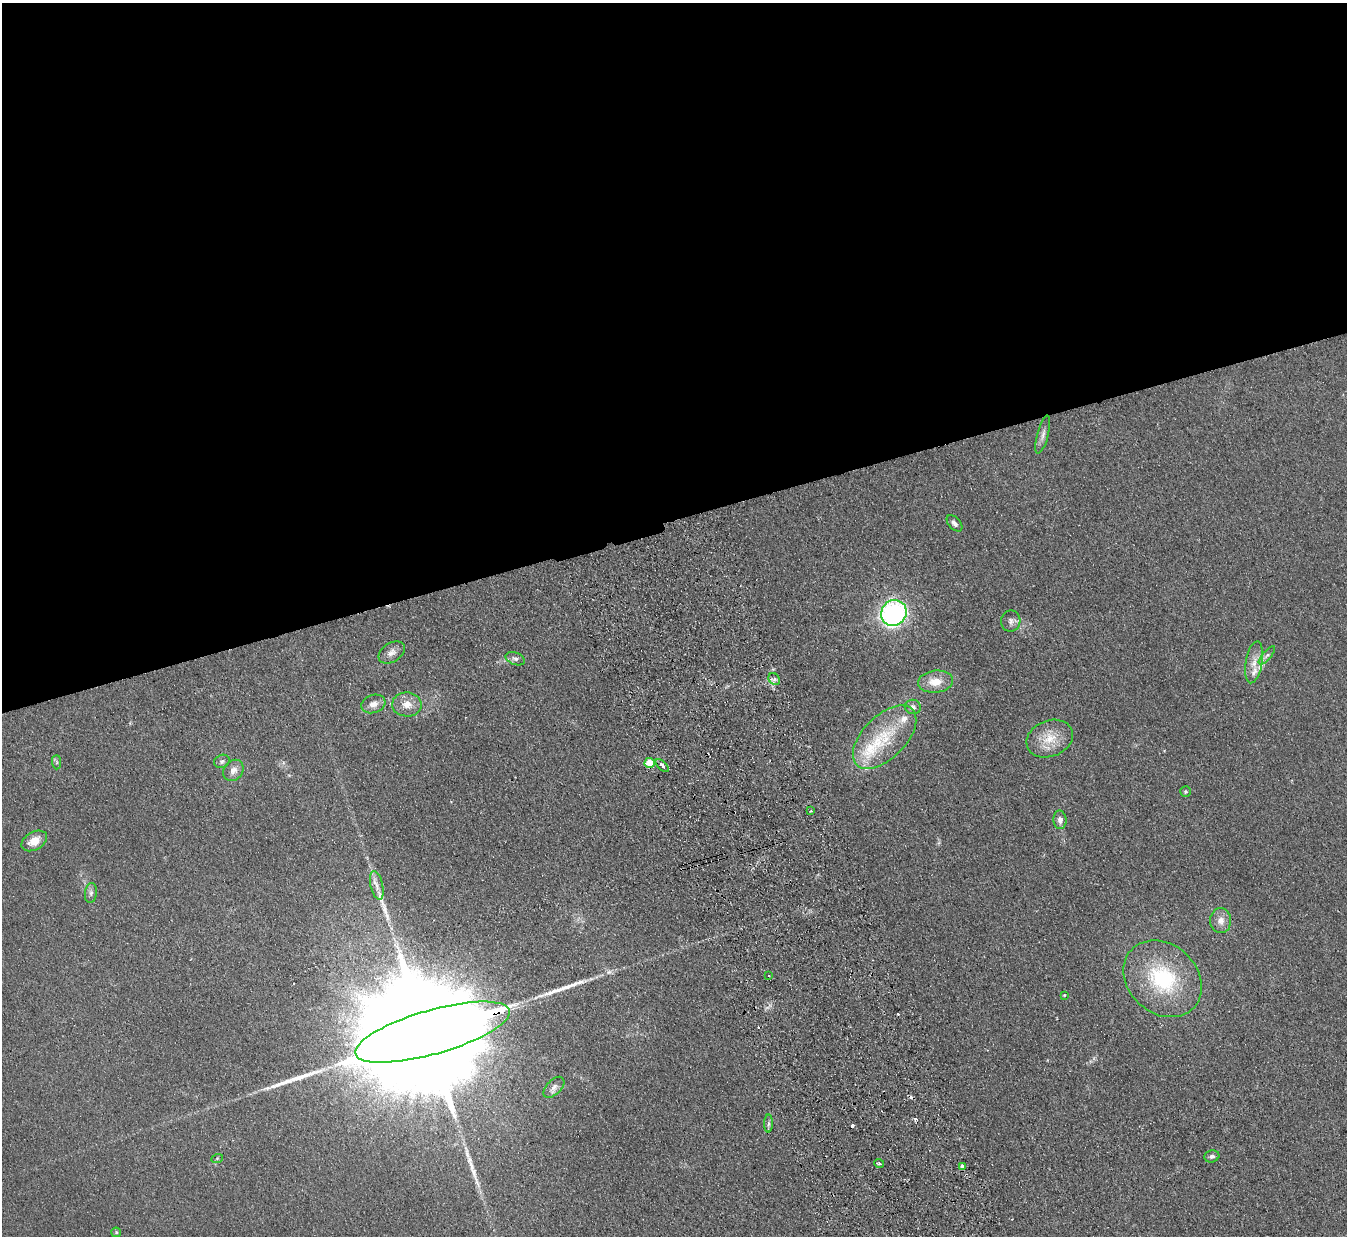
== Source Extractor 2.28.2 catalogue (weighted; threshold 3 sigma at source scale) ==
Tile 2 of 4 x 4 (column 2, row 1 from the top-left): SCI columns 1402-2746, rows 3876-5109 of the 5492 x 5407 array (HDU 1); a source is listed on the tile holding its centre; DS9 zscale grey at full resolution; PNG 1349 x 1238 px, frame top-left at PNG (2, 3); each listed source drawn as its Kron ellipse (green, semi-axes under 4 px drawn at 4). Shown black and unused: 42% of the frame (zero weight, under 2 of 3 exposures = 3% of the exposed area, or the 3 px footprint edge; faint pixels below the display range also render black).
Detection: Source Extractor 2.28.2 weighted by HDU 2 'WHT'; one run over the whole footprint, this tile lists its part. Background 0.101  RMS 0.011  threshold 0.0517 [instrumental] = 3 sigma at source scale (4.5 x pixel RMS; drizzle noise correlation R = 1.50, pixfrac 1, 0.05/0.05 arcsec/px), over >= 5 px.
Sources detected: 52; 1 inside a brighter object's white glare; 5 cosmic-ray / hot-pixel residue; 5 long thin detections or spike segments (spike, bleed or trail) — neither listed nor drawn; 3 inside a brighter listed object's ellipse — not listed separately; the other 38 listed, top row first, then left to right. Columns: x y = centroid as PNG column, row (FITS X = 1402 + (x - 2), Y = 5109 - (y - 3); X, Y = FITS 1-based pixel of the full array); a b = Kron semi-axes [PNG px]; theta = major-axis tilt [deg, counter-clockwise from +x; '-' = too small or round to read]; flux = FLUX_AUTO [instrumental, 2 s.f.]
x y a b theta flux
1043 435 19 5 75 5.8
954 523 10 5 -48 4
894 613 13 12 - 270
1011 621 10 9 - 4.9
392 652 14 9 33 7.2
1267 655 11 4 50 3
515 659 10 6 -20 3.5
1254 662 21 8 81 12
774 679 6 5 - 2.8
935 682 17 11 6 17
373 704 12 9 19 8.1
407 704 15 12 -1 13
913 707 8 7 - 4.9
885 737 39 21 45 59
1050 739 24 18 21 25
222 761 8 6 26 2.8
57 762 7 4 -89 1.9
650 763 5 5 - 42
662 765 8 4 -42 8
233 770 11 9 49 7.5
1185 791 5 5 - 1.7
811 811 3 3 - 1.6
1060 820 9 6 -86 5.7
34 841 14 9 30 15
377 885 14 6 -77 7.5
91 893 10 6 83 3.8
1221 921 12 10 -89 9.2
769 976 2 2 - 1.1
1163 979 43 34 -42 100
1064 995 3 3 - 0.89
432 1032 80 22 16 95000
554 1087 13 7 45 5.6
769 1123 9 4 89 2.5
1212 1156 7 6 - 3.5
217 1159 6 4 20 1.3
879 1163 5 3 - 1.7
962 1166 3 3 - 16
116 1232 5 4 - 1.3
Overlapping masked pixels (flux is a lower limit): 2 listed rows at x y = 650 763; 432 1032